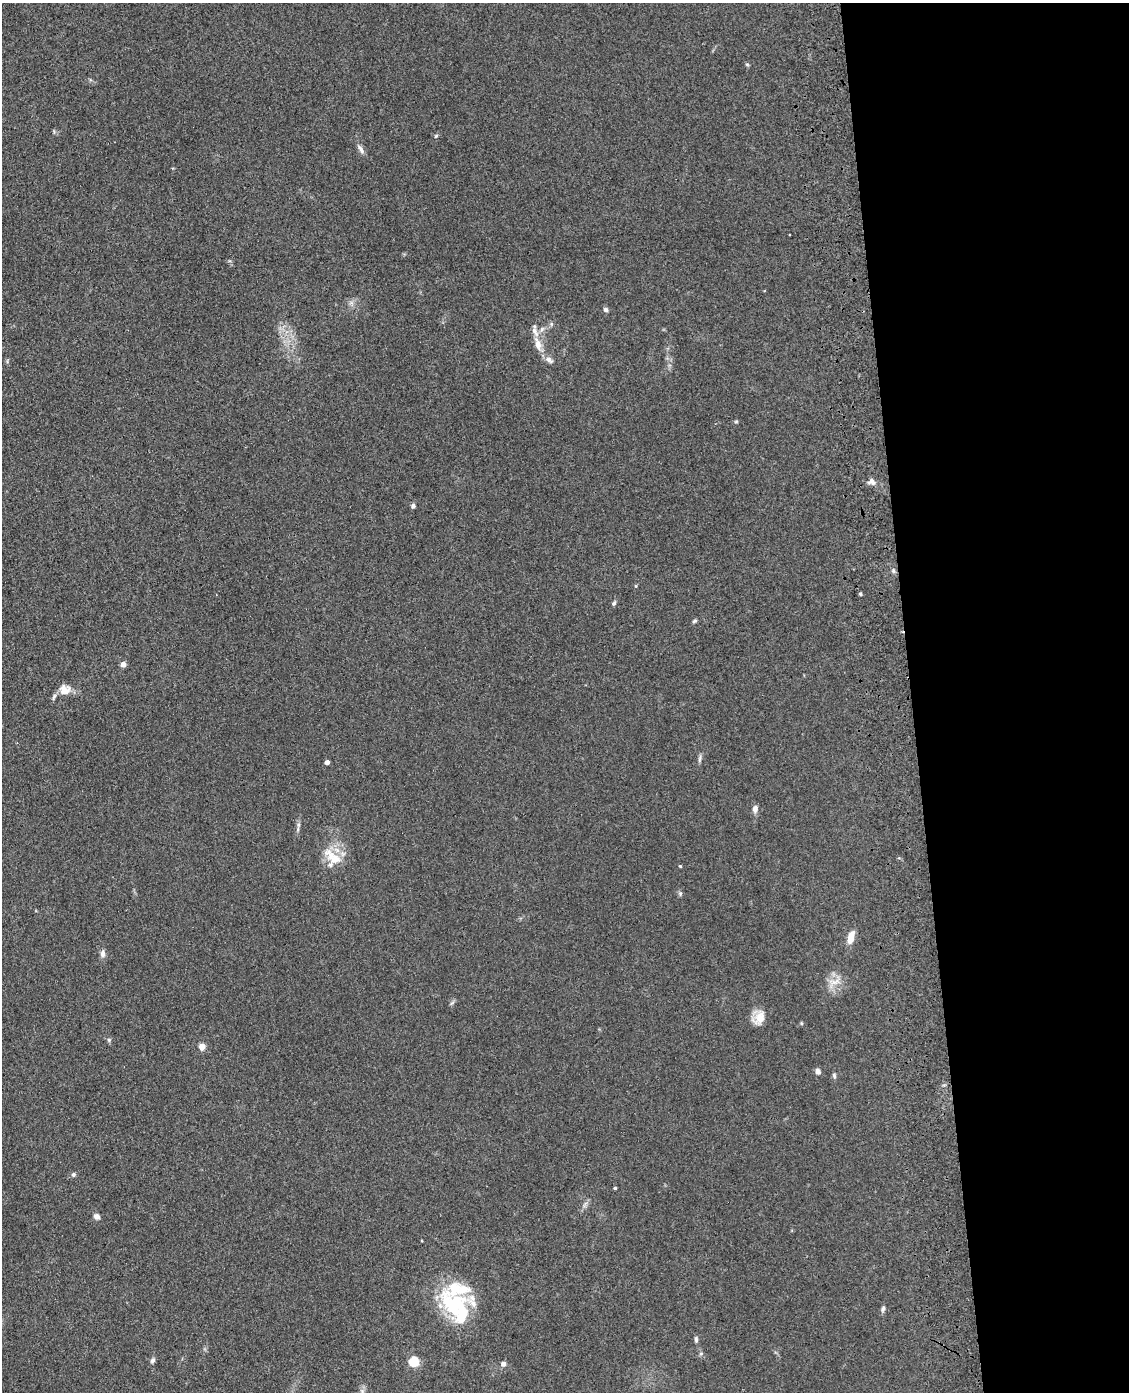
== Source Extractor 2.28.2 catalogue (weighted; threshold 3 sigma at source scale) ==
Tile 8 of 4 x 3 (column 4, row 2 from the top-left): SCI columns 3497-4623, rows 1643-3032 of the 4740 x 4572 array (HDU 1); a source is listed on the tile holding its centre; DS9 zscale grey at full resolution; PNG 1131 x 1394 px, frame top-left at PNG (2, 3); no overlay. Shown black and unused: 19% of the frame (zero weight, under 3 of 4 exposures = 6% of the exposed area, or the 3 px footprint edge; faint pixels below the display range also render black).
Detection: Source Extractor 2.28.2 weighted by HDU 2 'WHT'; one run over the whole footprint, this tile lists its part. Background 0.0882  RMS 0.0092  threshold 0.0414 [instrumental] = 3 sigma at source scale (4.5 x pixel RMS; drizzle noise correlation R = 1.50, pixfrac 1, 0.05/0.05 arcsec/px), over >= 5 px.
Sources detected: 50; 1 inside a brighter object's white glare — not listed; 4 inside a brighter listed object's ellipse — not listed separately; the other 45 listed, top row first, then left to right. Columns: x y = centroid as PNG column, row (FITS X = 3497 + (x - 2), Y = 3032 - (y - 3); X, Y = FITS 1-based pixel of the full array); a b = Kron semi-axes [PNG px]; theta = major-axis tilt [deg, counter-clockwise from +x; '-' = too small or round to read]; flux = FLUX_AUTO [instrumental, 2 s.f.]
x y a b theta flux
747 64 6 4 -2 1.1
436 136 5 4 - 1.2
361 149 14 6 -57 3.8
606 309 6 5 - 2.3
551 324 6 5 - 1.6
542 329 8 5 60 2.8
538 344 22 8 -72 10
549 360 14 7 -35 4.3
736 421 6 4 1 1.1
871 482 10 8 6 4.2
413 506 5 5 - 2.4
893 571 6 5 - 1.7
636 586 5 3 - 0.87
860 594 5 3 - 0.99
614 603 6 5 - 1.8
694 621 7 4 28 1.4
123 664 4 4 - 8.4
66 691 18 9 49 7.9
700 759 12 4 86 2.2
327 762 4 4 - 4.9
755 809 8 6 81 4.5
298 829 9 4 77 2.1
335 859 22 15 -11 19
680 866 3 3 - 1
680 893 6 5 - 1.6
851 937 15 7 77 11
103 953 11 6 89 3.7
834 982 19 7 2 8
452 1003 9 3 45 1.5
759 1018 20 13 60 11
801 1023 5 3 - 0.9
109 1040 6 5 - 1.4
202 1046 4 4 - 16
818 1071 8 7 - 3
834 1075 7 5 -74 1.8
73 1175 5 5 - 2.3
615 1188 3 3 - 1.2
96 1216 7 7 - 3.5
455 1307 40 28 17 59
883 1308 8 5 80 2.2
696 1339 8 4 -84 2
153 1360 7 5 57 2.3
414 1362 5 5 - 65
503 1364 6 5 - 3.5
362 1391 7 5 -46 2.3